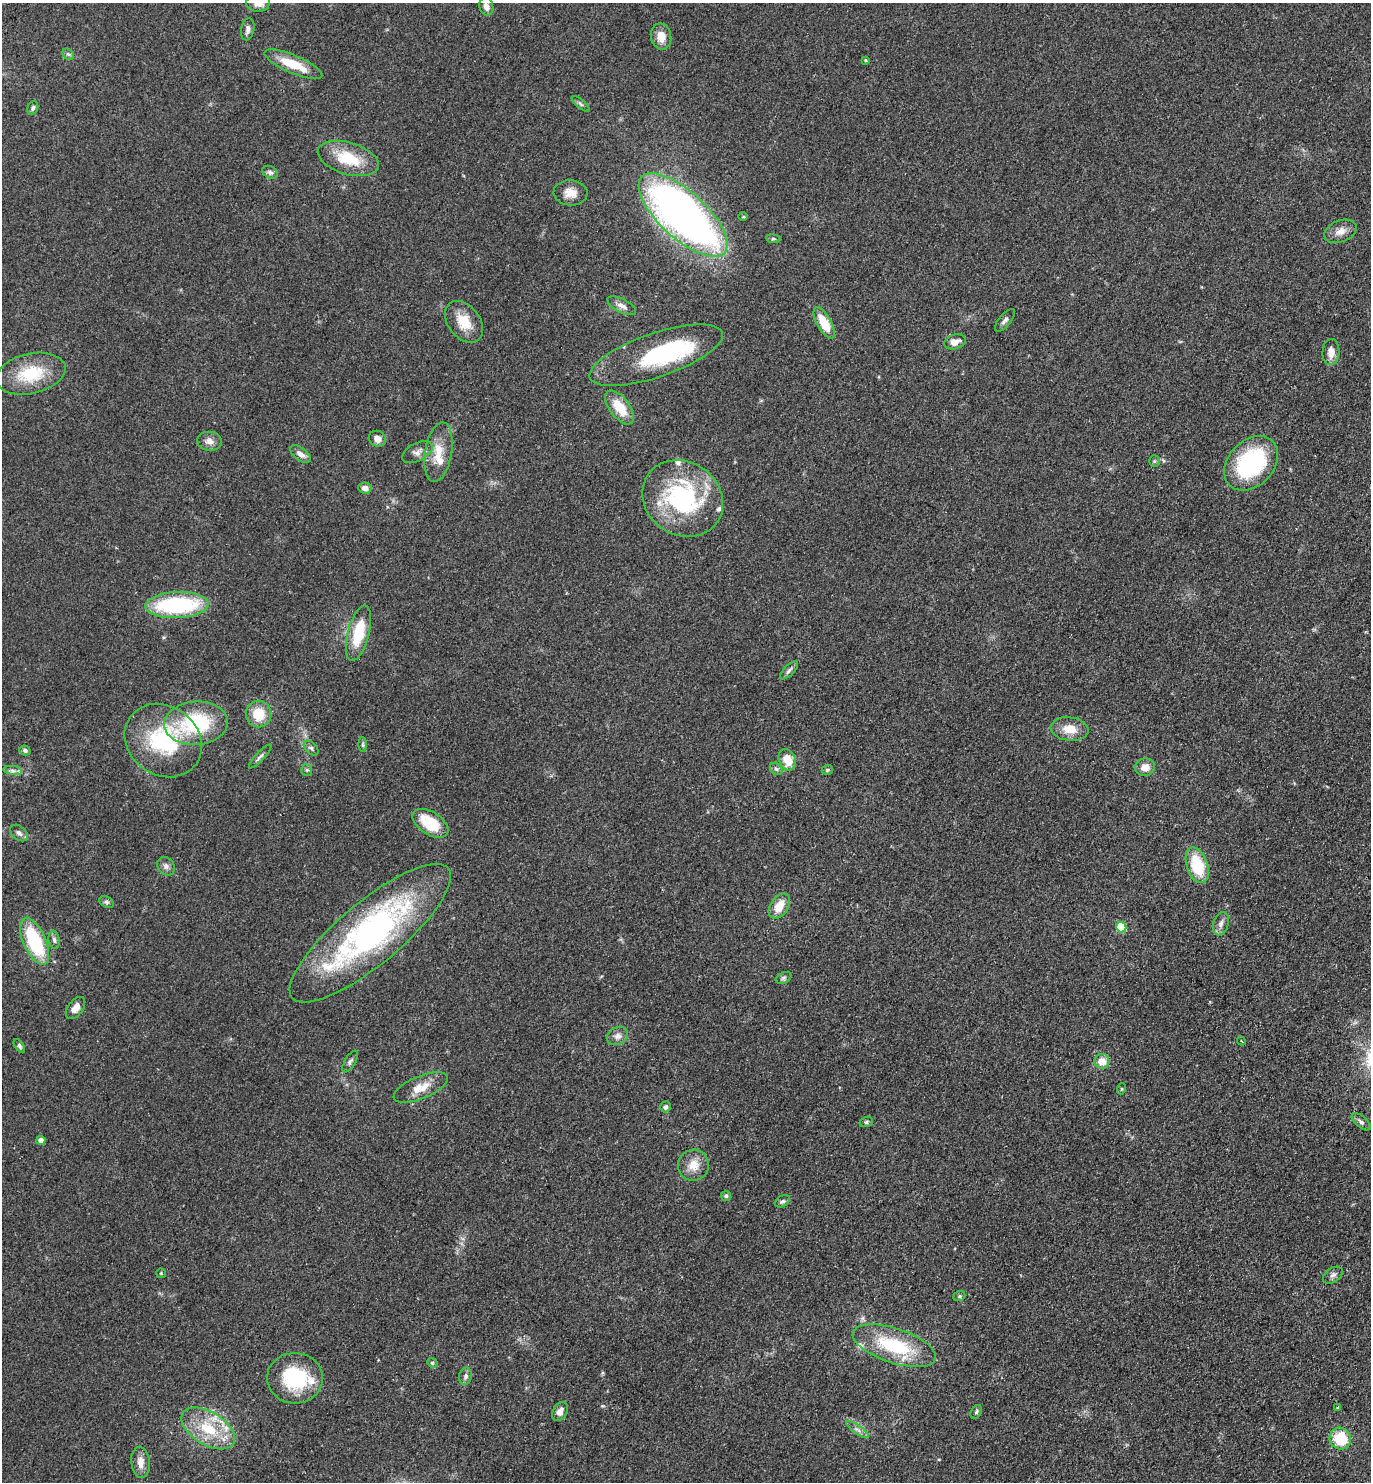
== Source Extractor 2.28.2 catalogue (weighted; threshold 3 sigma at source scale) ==
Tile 6 of 4 x 4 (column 2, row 2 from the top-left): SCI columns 1571-2939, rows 2997-4476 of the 6020 x 5993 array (HDU 1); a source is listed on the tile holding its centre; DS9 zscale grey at full resolution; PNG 1373 x 1484 px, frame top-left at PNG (2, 3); each listed source drawn as its Kron ellipse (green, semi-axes under 4 px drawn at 4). Shown black and unused: <1% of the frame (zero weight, under 2 of 3 exposures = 3% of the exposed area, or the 3 px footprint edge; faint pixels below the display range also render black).
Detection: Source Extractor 2.28.2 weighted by HDU 2 'WHT'; one run over the whole footprint, this tile lists its part. Background 0.0949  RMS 0.009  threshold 0.0403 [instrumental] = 3 sigma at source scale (4.5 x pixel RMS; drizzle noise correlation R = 1.50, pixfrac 1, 0.05/0.05 arcsec/px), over >= 5 px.
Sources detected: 100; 1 inside a brighter object's white glare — neither listed nor drawn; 7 inside a brighter listed object's ellipse — not listed separately; the other 92 listed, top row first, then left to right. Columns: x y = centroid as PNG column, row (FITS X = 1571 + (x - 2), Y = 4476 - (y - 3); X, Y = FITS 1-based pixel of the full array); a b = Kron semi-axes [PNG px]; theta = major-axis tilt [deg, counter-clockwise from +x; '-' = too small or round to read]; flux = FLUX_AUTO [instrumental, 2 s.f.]
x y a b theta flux
258 3 12 8 4 7.8
486 6 9 7 -76 4.9
248 29 11 6 79 3.5
661 36 13 10 -79 9.8
68 54 6 5 - 1.7
865 60 4 3 - 1.1
293 64 31 9 -23 24
581 104 11 4 -40 1.7
33 108 7 5 66 2.2
348 158 31 16 -17 31
270 172 8 6 -27 2.4
570 193 17 12 -4 9.4
683 215 56 23 -43 560
743 217 5 3 - 0.89
1340 231 17 10 23 7.7
773 239 7 4 -7 1.3
622 306 16 6 -27 5
1005 320 14 6 50 3
464 322 23 16 -52 17
824 323 17 7 -61 20
955 342 11 7 16 7.3
1331 352 13 8 86 8.1
656 355 70 22 19 75
31 374 35 20 13 37
620 407 20 10 -53 19
377 439 9 7 -25 5.6
209 441 12 9 -7 5.6
417 452 16 9 28 5.6
438 452 30 13 80 18
300 454 12 6 -38 5.8
1154 461 5 5 - 1.2
1251 463 31 22 46 90
365 488 6 5 - 5.6
683 498 42 36 -34 110
177 605 31 13 2 91
358 633 28 10 76 32
789 670 11 5 45 2.7
259 714 13 12 - 20
196 723 32 22 4 72
1070 729 19 12 -7 13
163 740 41 34 -36 75
363 745 7 4 -90 1.4
311 748 9 5 -45 2.1
25 750 5 5 - 2.1
260 756 15 3 47 2.2
787 760 11 8 -65 16
1145 767 10 9 - 8.4
776 769 7 5 -44 1.8
13 770 9 4 -9 2.7
307 770 6 5 - 1.5
827 770 5 5 - 1.6
430 823 20 11 -32 31
19 833 10 6 -41 3.2
1197 865 18 10 -71 37
166 866 10 8 -54 3.3
106 902 8 5 -26 1.9
779 906 14 9 55 12
1221 924 12 7 73 4.3
1121 927 5 5 - 43
370 933 101 31 40 250
54 940 9 5 -81 2.3
35 941 25 11 -66 60
784 978 8 5 27 1.9
76 1008 13 7 53 6.5
617 1036 11 8 31 4.5
1241 1041 4 4 - 1.2
19 1046 8 4 -54 1.6
1102 1061 7 7 - 11
350 1062 12 5 60 2.3
421 1087 29 11 23 14
1121 1089 5 3 - 0.92
666 1107 5 5 - 1.9
866 1122 7 5 16 1.5
1361 1122 11 5 -40 2.7
41 1140 4 4 - 8
693 1165 15 15 - 12
726 1196 5 5 - 1.5
782 1201 8 5 30 2.1
161 1273 5 4 - 0.99
1333 1275 11 7 35 3
959 1296 6 4 21 1.3
894 1346 43 17 -18 59
432 1363 5 4 - 1.3
465 1376 9 6 79 2.8
295 1378 28 25 -3 52
1337 1407 3 3 - 1.9
560 1411 10 7 61 6.1
976 1412 7 5 62 1.5
208 1428 30 16 -31 34
857 1429 13 3 -36 2.6
1340 1438 11 10 - 29
141 1462 16 9 -84 7.3
Isophote crosses this tile's border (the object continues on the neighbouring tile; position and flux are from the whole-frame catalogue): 1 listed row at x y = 258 3